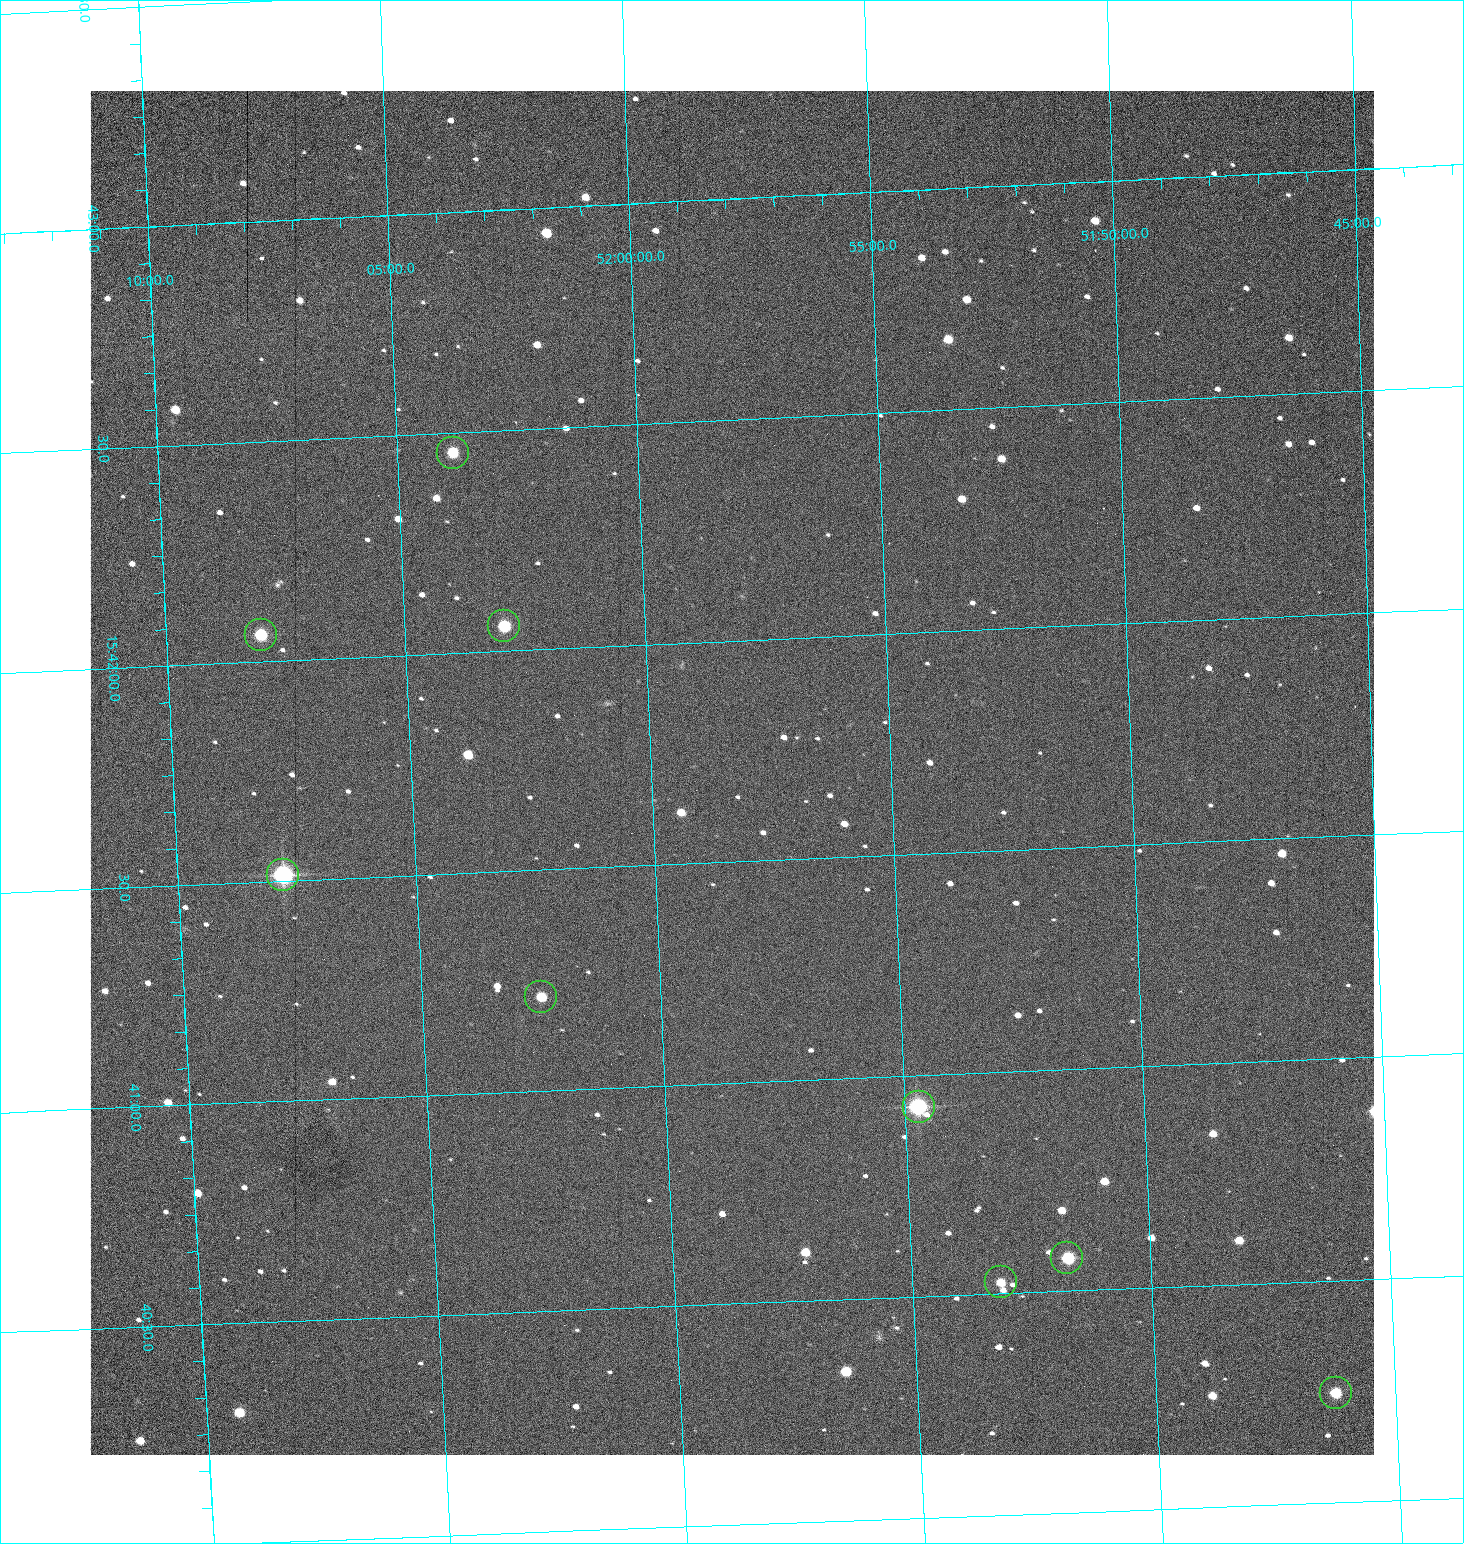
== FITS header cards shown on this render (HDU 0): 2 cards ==
NAXIS1  =                 1284 /fastest changing axis
NAXIS2  =                 1364 /next to fastest changing axis

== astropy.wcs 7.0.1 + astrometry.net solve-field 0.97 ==
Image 1284 x 1364 px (HDU 0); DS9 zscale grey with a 90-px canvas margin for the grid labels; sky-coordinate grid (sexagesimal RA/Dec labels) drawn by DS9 from the SOLVED WCS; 9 Tycho-2 reference stars matched to detected sources circled (green)
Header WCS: RA---TAN/DEC--TAN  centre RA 15:41:42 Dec +51:58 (235.43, +51.97 deg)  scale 1.26 arcsec/px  FOV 26.9' x 28.5'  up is +93 deg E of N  parity flipped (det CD > 0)
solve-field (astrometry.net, Tycho-2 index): VERIFIED the header's WCS against the Tycho-2 star catalogue (9 matches, 0 conflicts) and refined it, rather than solving blind
Solved WCS: RA---TAN-SIP/DEC--TAN-SIP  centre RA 15:41:42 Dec +51:58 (235.43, +51.97 deg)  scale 1.25 arcsec/px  FOV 26.8' x 28.5'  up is +92 deg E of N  parity flipped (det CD > 0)
The solver's refit moves the header's centre by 0.48 arcsec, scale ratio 0.9969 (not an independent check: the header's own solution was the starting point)
Tycho-2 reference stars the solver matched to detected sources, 9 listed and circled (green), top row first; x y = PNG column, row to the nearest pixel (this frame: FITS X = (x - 91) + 1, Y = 1364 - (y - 91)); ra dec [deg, ICRS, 3 dp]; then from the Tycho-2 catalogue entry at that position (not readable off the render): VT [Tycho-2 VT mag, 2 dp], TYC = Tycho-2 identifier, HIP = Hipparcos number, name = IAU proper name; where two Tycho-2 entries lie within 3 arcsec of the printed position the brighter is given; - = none
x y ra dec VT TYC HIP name
454 453 235.614 +52.064 11.61 3489-1132-1 - -
505 626 235.514 +52.049 11.19 3489-1407-1 - -
262 635 235.515 +52.133 11.12 3489-1380-1 - -
284 875 235.378 +52.130 9.31 3489-1322-1 76850 -
542 997 235.303 +52.042 11.52 3489-958-1 - -
920 1107 235.232 +51.912 9.59 3489-824-1 - -
1068 1258 235.143 +51.862 10.97 3489-1016-1 - -
1002 1282 235.131 +51.886 12.29 3489-908-1 - -
1337 1393 235.062 +51.771 11.53 3489-1453-1 - -